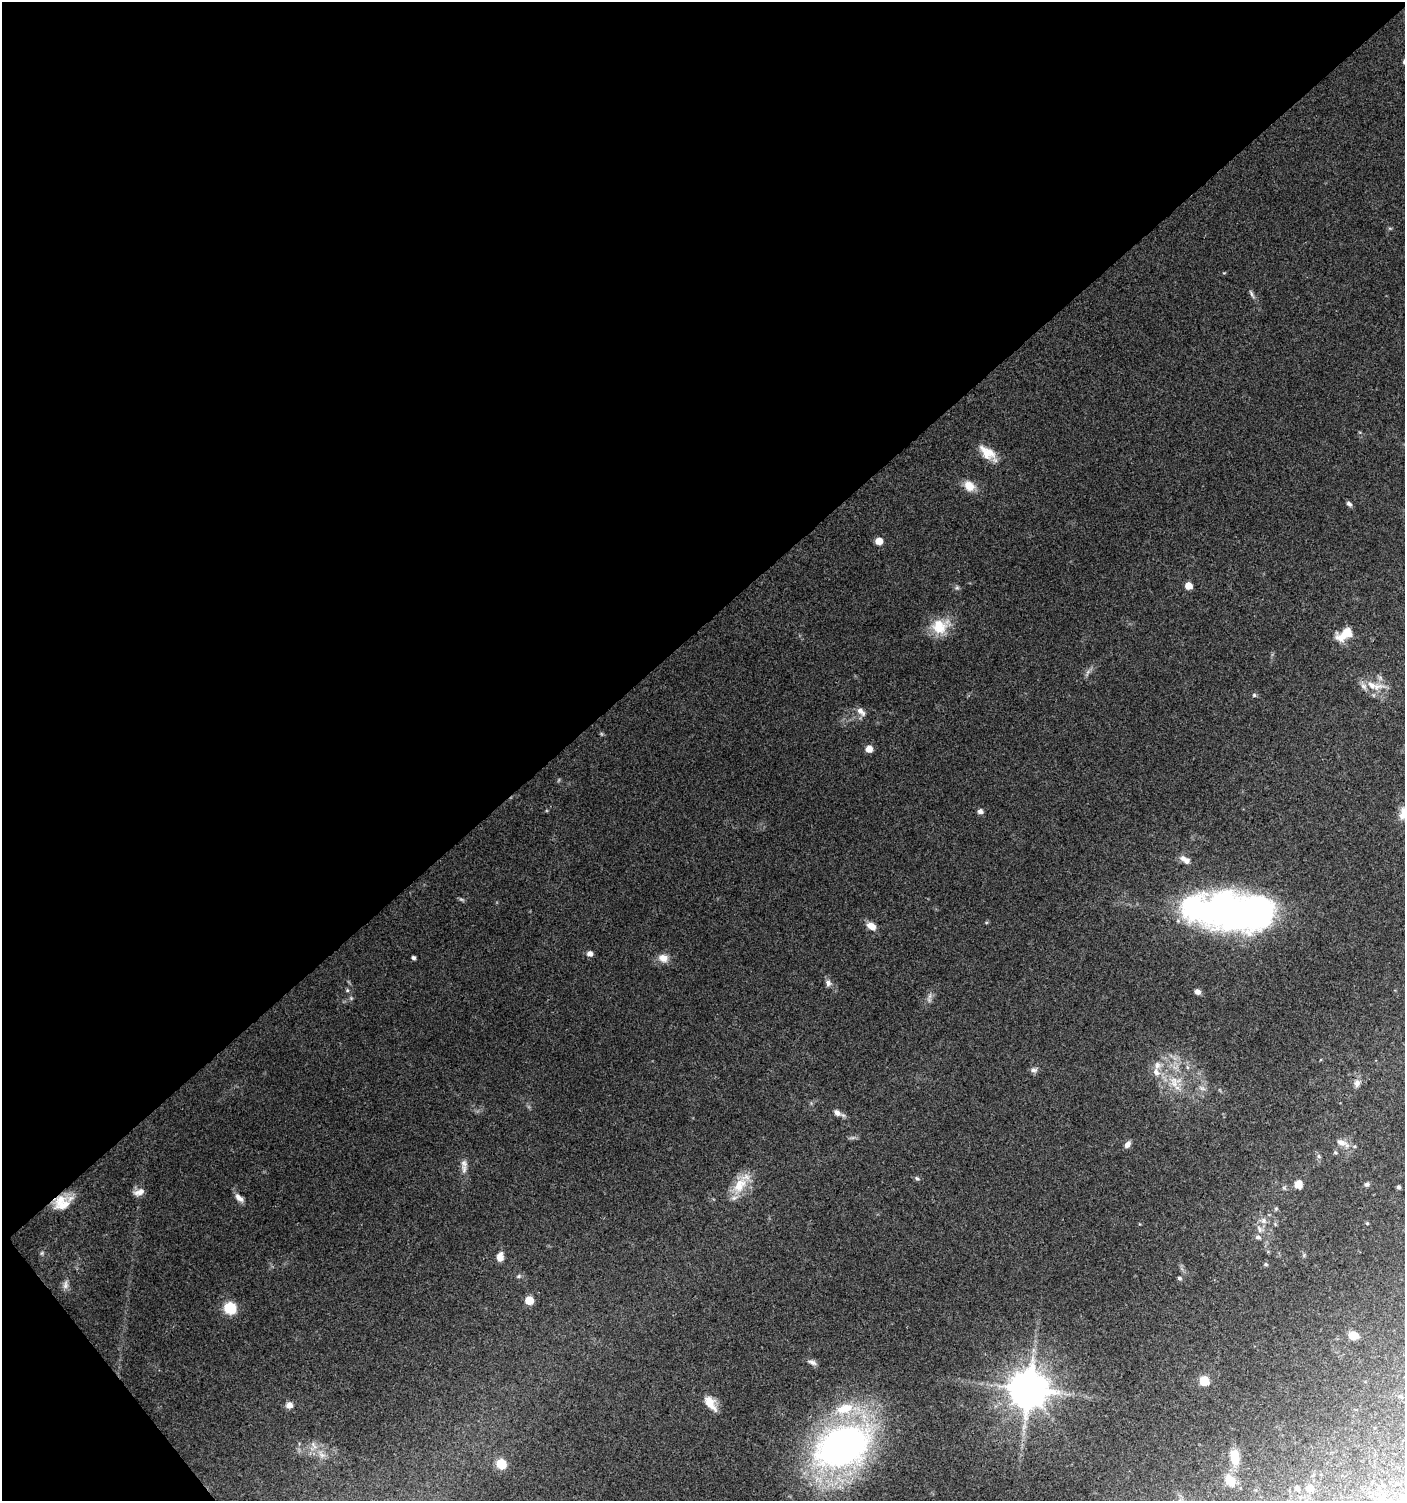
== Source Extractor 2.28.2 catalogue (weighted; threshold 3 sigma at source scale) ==
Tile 5 of 4 x 4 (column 1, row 2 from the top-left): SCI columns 144-1546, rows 3006-4504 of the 5961 x 6004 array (HDU 1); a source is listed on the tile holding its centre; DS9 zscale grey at full resolution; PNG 1407 x 1503 px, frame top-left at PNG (2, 2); no overlay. Shown black and unused: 43% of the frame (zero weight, under 3 of 4 exposures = <1% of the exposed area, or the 3 px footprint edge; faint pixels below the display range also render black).
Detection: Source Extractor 2.28.2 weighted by HDU 2 'WHT'; one run over the whole footprint, this tile lists its part. Background 0.075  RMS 0.0049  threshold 0.0221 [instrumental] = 3 sigma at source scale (4.5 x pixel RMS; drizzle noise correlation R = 1.50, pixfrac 1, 0.0396/0.0396 arcsec/px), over >= 5 px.
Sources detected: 81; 2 too faint to see at this stretch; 1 inside a brighter object's white glare — not listed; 7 inside a brighter listed object's ellipse — not listed separately; the other 71 listed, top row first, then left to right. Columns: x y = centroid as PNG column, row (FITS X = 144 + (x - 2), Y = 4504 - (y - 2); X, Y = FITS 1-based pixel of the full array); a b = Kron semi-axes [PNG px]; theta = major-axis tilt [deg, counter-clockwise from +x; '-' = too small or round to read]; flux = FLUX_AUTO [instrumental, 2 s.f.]
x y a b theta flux
1251 294 14 4 -61 1.5
987 452 24 13 -36 8.6
969 486 13 10 -43 6.8
1349 504 8 5 -41 1.3
879 541 5 5 - 7.2
1188 585 5 5 - 7.5
957 588 7 4 0 0.89
940 626 24 20 26 13
1345 634 21 11 34 9.9
1371 685 32 9 -9 8
1254 695 5 5 - 0.79
861 711 14 7 -49 3
869 749 6 6 - 5.7
980 811 6 5 - 1.8
1403 813 20 9 76 4.4
1183 858 13 7 -15 2.7
1243 912 65 35 -9 200
871 926 10 7 -33 5
590 954 6 5 - 2.7
413 958 4 3 - 1.1
663 958 13 10 -12 4.5
828 983 9 7 -73 2
347 990 5 5 - 0.7
1197 992 6 5 - 2.6
351 998 5 5 - 0.68
1034 1070 9 7 -19 1.8
1156 1072 11 9 -59 3.7
1175 1082 20 17 33 12
1357 1083 10 8 77 2.3
1202 1088 11 5 -24 1.9
837 1113 11 7 -38 2.4
1341 1142 20 9 -18 4.4
1127 1144 10 6 55 2.1
1335 1152 6 4 -18 0.68
1319 1156 6 5 - 1
464 1163 10 9 - 2.7
917 1178 7 4 -30 0.9
1298 1184 7 6 - 6.1
1367 1184 6 5 - 1.4
740 1185 29 15 59 12
1399 1187 4 4 - 1
139 1192 15 8 22 3.3
239 1198 13 6 -46 2.9
60 1200 23 14 32 9.6
1263 1221 9 8 - 2.3
1367 1223 4 4 - 0.54
1259 1229 12 6 -60 2.4
42 1253 6 4 71 0.71
500 1257 9 6 83 4.6
1266 1264 5 4 - 0.76
518 1276 7 5 21 0.86
1179 1278 5 5 - 0.99
65 1285 13 7 82 2.3
529 1300 6 5 - 13
230 1308 6 6 - 46
1353 1335 11 9 -9 5
1033 1350 7 4 -71 1.2
812 1362 13 6 -20 2
1204 1381 6 6 - 22
1029 1389 11 10 - 1600
710 1403 19 9 -55 7.4
289 1405 7 6 - 3.3
842 1409 21 16 34 14
842 1446 43 29 25 280
322 1455 13 7 -42 3.2
1235 1457 16 9 -84 9.8
501 1464 6 6 - 25
1230 1480 18 11 -55 6.2
1297 1488 6 5 - 1.6
1310 1488 10 8 -10 3.7
1382 1498 7 4 90 1.1
Overlapping masked pixels (flux is a lower limit): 1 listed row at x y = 60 1200
Isophote crosses this tile's border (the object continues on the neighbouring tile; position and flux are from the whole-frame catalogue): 1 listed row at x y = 1403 813